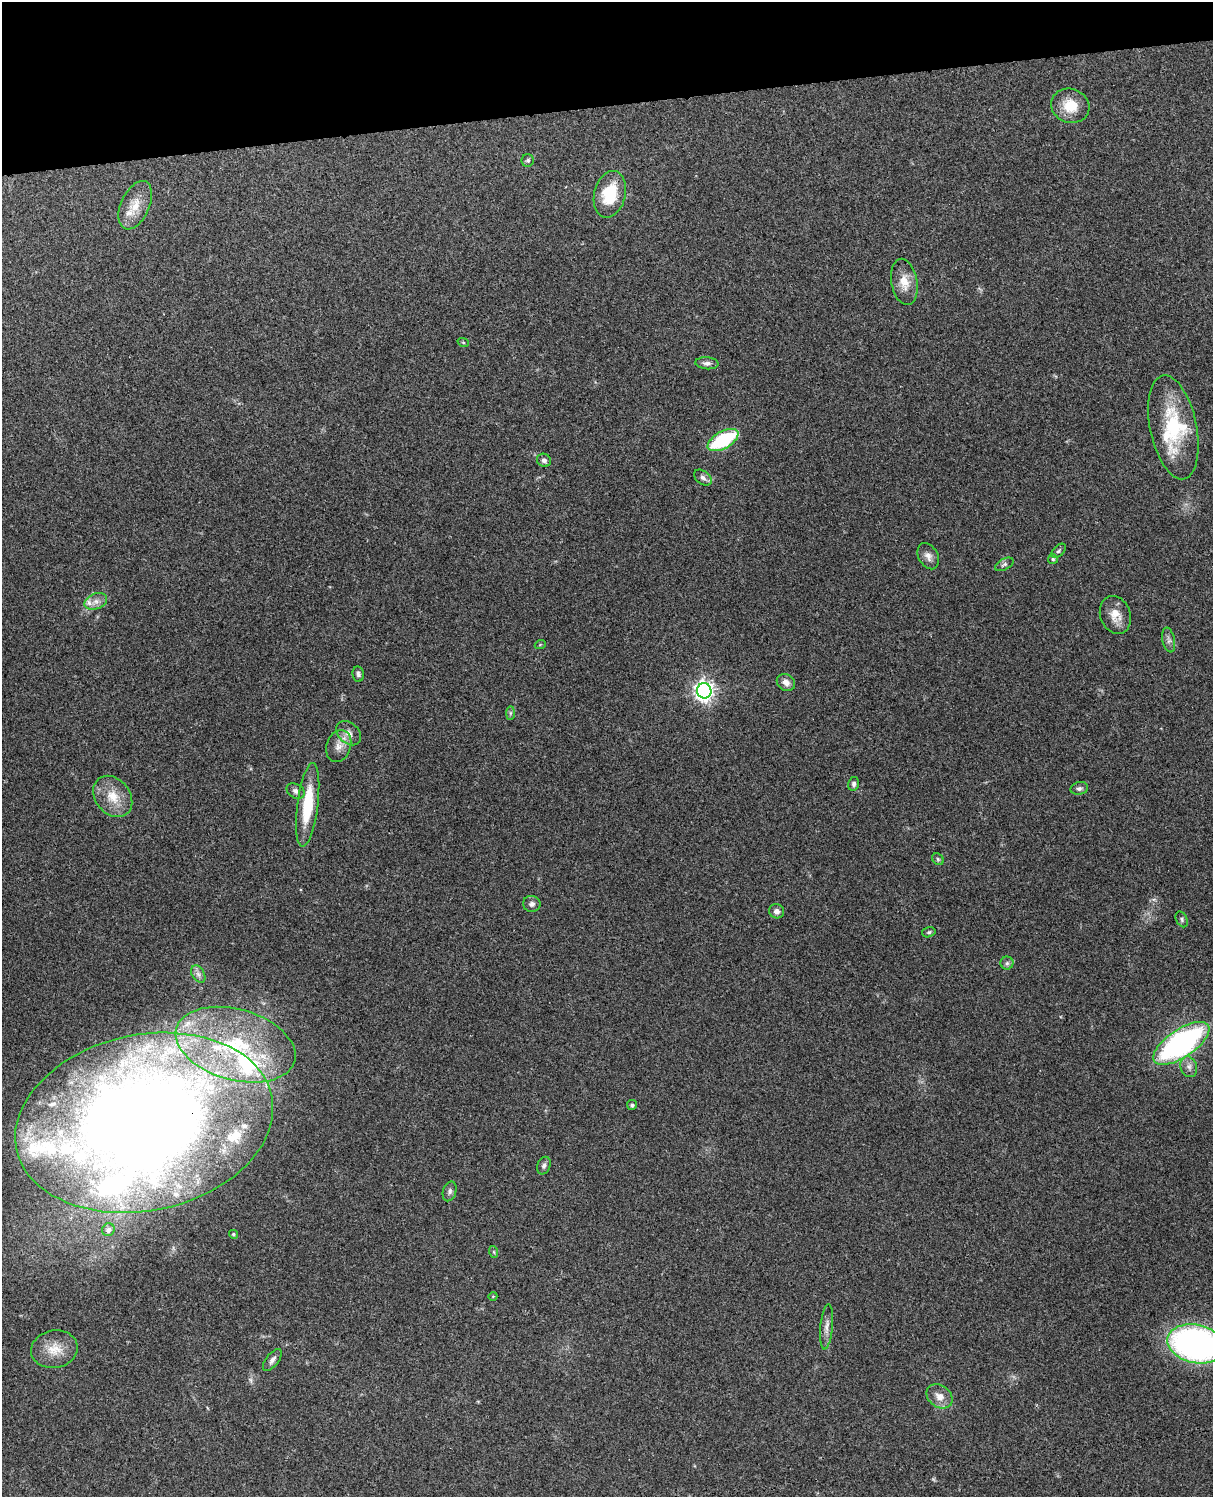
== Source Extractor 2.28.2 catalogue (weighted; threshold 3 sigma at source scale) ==
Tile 3 of 4 x 3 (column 3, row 1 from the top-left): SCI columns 2544-3754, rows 3156-4650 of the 5087 x 4928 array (HDU 1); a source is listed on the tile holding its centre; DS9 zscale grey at full resolution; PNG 1215 x 1499 px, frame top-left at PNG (2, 2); each listed source drawn as its Kron ellipse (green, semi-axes under 4 px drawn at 4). Shown black and unused: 7% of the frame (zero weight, under 3 of 4 exposures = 6% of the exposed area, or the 3 px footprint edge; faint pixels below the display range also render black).
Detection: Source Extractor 2.28.2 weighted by HDU 2 'WHT'; one run over the whole footprint, this tile lists its part. Background 0.257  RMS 0.0089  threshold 0.0401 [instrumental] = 3 sigma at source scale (4.5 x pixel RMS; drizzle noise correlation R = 1.50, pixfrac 1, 0.05/0.05 arcsec/px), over >= 5 px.
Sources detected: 68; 1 inside a brighter object's white glare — neither listed nor drawn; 14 inside a brighter listed object's ellipse — not listed separately; the other 53 listed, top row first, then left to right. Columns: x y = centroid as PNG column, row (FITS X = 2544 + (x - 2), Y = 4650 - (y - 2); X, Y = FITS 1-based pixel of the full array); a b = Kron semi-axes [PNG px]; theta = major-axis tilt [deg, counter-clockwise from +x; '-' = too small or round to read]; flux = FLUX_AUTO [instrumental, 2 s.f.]
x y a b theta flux
1070 106 19 17 -21 21
528 160 6 6 - 1.8
610 194 24 15 76 35
135 205 26 14 65 16
904 282 23 13 -79 13
463 342 6 3 -19 0.97
707 363 11 6 -5 3.5
1173 427 53 23 -78 63
723 440 17 8 30 67
544 460 7 6 - 2.8
703 478 10 6 -38 3.4
1059 551 9 5 44 1.9
928 556 14 9 -62 5.4
1053 559 5 5 - 1.3
1004 564 10 5 29 2.3
96 601 12 7 22 5.5
1115 615 19 15 -70 12
1169 640 12 6 -79 3.5
540 645 5 3 - 0.84
358 674 8 5 -82 2
786 682 10 8 -36 5.8
704 691 7 7 - 450
510 713 7 4 89 1.6
349 733 14 10 -44 6.8
339 746 16 12 71 9.6
854 784 7 5 77 2.1
1079 788 9 6 12 2.4
296 791 9 7 -28 3.2
113 796 22 17 -51 19
308 805 42 10 83 39
938 859 6 5 - 1.5
532 904 9 8 - 3.3
777 911 7 7 - 4.1
1182 919 8 5 -62 1.9
929 932 7 5 15 1.5
1007 963 6 6 - 2.1
198 974 9 6 -59 3.4
1181 1043 32 14 34 200
236 1045 61 35 -16 130
1189 1067 10 8 -72 4.4
632 1105 5 5 - 2.1
144 1123 130 88 12 1300
544 1166 9 6 67 2.8
450 1191 10 6 74 2.8
108 1230 6 6 - 2.7
233 1234 4 4 - 1.4
494 1252 6 4 -72 1.1
493 1296 4 3 - 0.6
827 1327 23 6 85 5.9
1196 1344 29 19 -12 320
54 1349 23 18 10 18
272 1360 13 6 53 3.7
939 1396 14 10 -35 8.5
Overlapping masked pixels (flux is a lower limit): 1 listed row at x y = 144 1123
Isophote crosses this tile's border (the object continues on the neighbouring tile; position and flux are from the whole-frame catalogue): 1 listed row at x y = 1196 1344